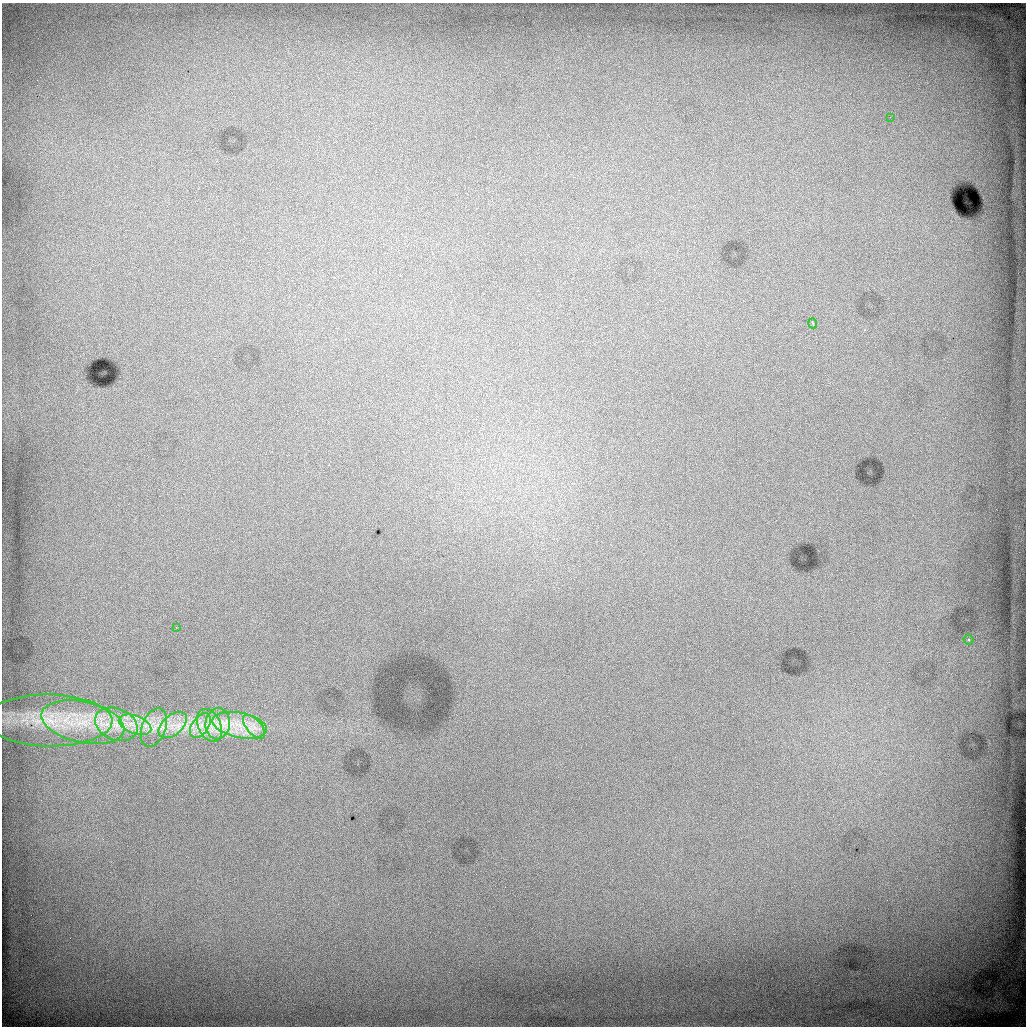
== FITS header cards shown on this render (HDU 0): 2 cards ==
NAXIS1  =                 1024 / length of data axis 1
NAXIS2  =                 1024 / length of data axis 2

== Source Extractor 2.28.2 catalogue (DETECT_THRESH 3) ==
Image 1024 x 1024 px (HDU 0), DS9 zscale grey, 1 PNG px = 1 image px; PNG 1028 x 1028 px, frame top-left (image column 1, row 1024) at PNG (2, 3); each listed source drawn as its Kron ellipse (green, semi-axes under 4 px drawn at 4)
Background 2920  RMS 23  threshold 68.3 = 3 sigma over >= 5 px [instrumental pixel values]
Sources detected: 15; all 15 listed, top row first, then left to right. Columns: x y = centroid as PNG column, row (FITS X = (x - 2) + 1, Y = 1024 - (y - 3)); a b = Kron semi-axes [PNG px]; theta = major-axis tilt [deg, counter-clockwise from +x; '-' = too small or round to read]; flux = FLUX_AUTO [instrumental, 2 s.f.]
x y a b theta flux
890 117 3 3 - 1400
813 323 5 3 - 1500
176 627 2 2 - 1000
968 640 5 5 - 3500
49 720 63 26 -1 120000
83 722 42 20 -12 96000
116 724 22 15 -23 43000
218 724 15 12 84 24000
135 725 17 9 -21 24000
173 725 16 10 40 21000
209 725 17 11 -66 23000
240 725 28 12 -11 45000
200 726 14 8 55 16000
254 727 15 7 -49 12000
154 728 20 12 71 24000